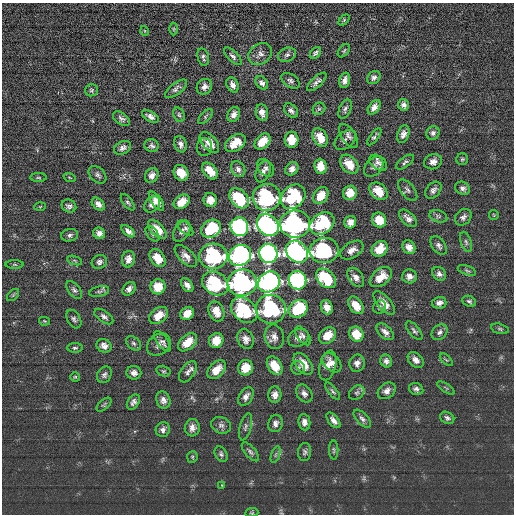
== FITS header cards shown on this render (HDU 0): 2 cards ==
NAXIS1  =                  512 / length of data axis 1
NAXIS2  =                  512 / length of data axis 2

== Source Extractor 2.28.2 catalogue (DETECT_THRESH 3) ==
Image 512 x 512 px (HDU 0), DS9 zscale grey, 1 PNG px = 1 image px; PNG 516 x 516 px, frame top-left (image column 1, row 512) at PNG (2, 3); each listed source drawn as its Kron ellipse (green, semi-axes under 4 px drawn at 4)
Background 0.628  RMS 15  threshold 45.8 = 3 sigma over >= 5 px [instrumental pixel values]
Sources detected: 203; all 203 listed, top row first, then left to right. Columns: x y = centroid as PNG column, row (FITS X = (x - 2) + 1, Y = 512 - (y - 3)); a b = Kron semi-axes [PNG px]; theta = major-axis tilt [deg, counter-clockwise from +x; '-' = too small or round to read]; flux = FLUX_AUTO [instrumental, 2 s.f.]
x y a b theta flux
344 20 6 4 47 1600
174 29 6 4 -90 1200
145 31 5 3 - 870
344 51 8 5 51 1700
315 53 7 4 49 2400
260 54 12 10 38 6100
287 55 9 6 19 2800
233 56 11 5 -46 3200
203 57 9 5 -76 2800
374 78 7 5 46 3400
345 80 8 5 74 5200
290 81 10 6 -35 3100
317 82 12 5 43 3900
262 83 7 5 -49 3600
233 85 8 5 -63 5000
204 87 8 7 - 4700
176 89 13 5 37 3600
91 90 6 6 - 2000
404 105 6 5 - 3600
374 107 8 5 53 5500
319 109 7 5 42 2200
345 109 10 5 67 2900
291 111 8 6 -46 3400
262 113 8 6 -77 6200
234 114 8 6 63 5200
179 115 7 5 -72 2200
150 116 9 5 -29 4400
205 117 9 4 46 1900
121 119 9 5 -34 3400
433 133 7 6 - 3000
403 134 9 5 71 5100
349 136 13 7 -56 4600
320 137 10 7 -62 14000
374 137 10 4 53 2400
292 140 8 7 - 18000
345 140 12 8 40 3700
209 142 12 7 -48 11000
263 142 9 6 47 17000
235 143 11 7 35 16000
181 144 8 6 -72 4200
152 146 7 6 - 2800
204 147 9 7 -90 3300
123 148 9 6 27 4300
462 159 6 5 - 1700
405 162 10 5 37 2600
433 162 9 7 24 5700
378 163 10 6 -37 4600
349 164 11 7 -48 16000
321 166 7 6 - 14000
374 167 11 8 49 4000
266 168 10 7 -48 3900
238 169 8 6 -58 4400
292 169 7 6 - 5500
210 171 9 6 -50 15000
263 171 11 6 67 5100
181 173 8 7 - 16000
98 175 10 7 -43 3400
152 175 8 6 56 5300
69 177 6 3 -19 930
38 178 8 4 -1 1600
463 188 8 6 -31 3400
408 190 13 6 -49 3200
433 190 9 6 49 3900
378 191 10 7 -43 16000
350 193 7 7 - 14000
321 195 9 7 54 14000
267 197 14 13 - 110000
293 197 13 10 45 81000
239 198 11 8 -48 67000
210 200 7 6 - 11000
156 201 11 5 -55 6600
128 202 9 4 -52 2300
182 202 9 6 35 13000
98 204 7 5 -43 5000
152 204 9 7 46 6200
69 206 7 6 - 3300
40 207 6 4 3 1000
494 215 5 4 - 1100
438 216 9 5 -18 2600
463 217 9 7 45 3600
408 218 11 6 -45 5100
379 220 7 7 - 18000
350 222 6 6 - 6800
322 223 13 10 34 75000
295 224 15 13 1 300000
268 225 12 9 -48 470000
239 227 9 9 - 320000
185 228 9 5 -43 3200
157 229 12 6 -47 13000
211 229 10 8 34 66000
128 231 8 4 -40 4700
182 231 11 7 58 5000
99 233 6 5 - 4800
152 234 9 5 -51 2700
70 235 8 6 11 3200
466 242 10 5 -71 2800
439 245 10 6 -54 3700
409 247 7 6 - 6400
380 249 9 7 41 18000
324 250 14 12 7 120000
352 250 13 7 32 6500
297 252 12 9 -43 470000
268 253 9 9 - 680000
240 255 11 10 - 460000
186 256 14 7 -44 6500
213 256 14 12 4 120000
158 258 10 7 -52 16000
128 259 8 6 81 7100
75 260 8 3 -19 1500
99 262 8 6 28 3500
15 264 9 4 0 1900
467 270 9 4 -19 2000
439 274 8 6 -47 3900
409 276 7 7 - 5200
356 277 11 7 -54 6100
381 277 13 8 39 15000
326 278 11 8 -44 64000
297 280 9 8 - 320000
269 282 11 10 - 480000
215 283 14 11 -34 77000
242 283 15 13 12 300000
187 285 8 5 -54 5300
158 287 7 7 - 19000
129 289 8 5 49 4700
74 290 10 5 -52 3100
99 291 10 5 13 2700
13 295 7 4 45 1500
469 301 7 5 -25 2300
384 303 15 6 -49 9700
439 303 7 5 14 4800
356 305 10 6 -54 14000
327 307 7 5 -68 8200
380 307 7 6 - 2100
271 309 15 14 - 110000
298 309 10 8 36 65000
244 310 14 11 -40 78000
216 311 10 7 -66 13000
187 314 7 6 - 13000
159 315 10 7 37 14000
104 316 11 5 -35 3500
74 319 10 6 -60 3100
44 321 5 4 - 1100
500 329 9 5 -14 2000
414 331 11 5 -49 2800
385 332 10 6 -43 5000
439 332 9 7 45 3900
356 334 8 7 - 17000
303 336 11 5 -54 3300
328 336 9 7 41 14000
274 337 12 9 -78 6800
298 338 11 8 30 6100
245 339 10 8 -68 6500
216 340 8 7 - 14000
162 341 12 5 -53 3500
188 342 11 7 42 17000
134 343 8 6 -39 2500
159 344 13 10 37 5200
104 346 8 6 -28 5100
75 348 8 4 0 1900
416 360 9 6 -43 6000
446 360 8 3 -44 1200
386 361 6 6 - 3600
332 363 11 7 -47 6200
357 363 8 7 - 4900
303 364 12 7 -52 15000
328 365 15 8 75 9200
275 366 10 7 -58 19000
245 368 8 7 - 17000
298 368 7 6 - 2500
217 370 11 7 44 14000
163 371 7 5 -15 1800
188 372 12 6 55 4700
134 373 7 6 - 4900
104 375 9 7 58 3100
75 377 5 5 - 1400
446 388 10 3 -35 1700
416 389 7 6 - 3300
333 391 11 4 -52 2200
387 391 10 7 38 5400
357 393 8 6 35 2900
304 394 9 7 -54 4700
275 395 8 6 85 6300
246 397 10 6 57 5000
163 400 9 7 -72 5300
133 402 8 5 57 3600
104 405 9 5 41 1800
447 418 7 5 -30 2900
362 419 11 5 -47 3400
333 420 9 5 -51 5000
304 422 8 6 -83 5000
275 424 8 7 - 4500
221 425 10 8 -23 3800
245 427 14 5 75 3300
192 428 8 7 - 5600
163 430 7 7 - 3800
334 450 9 4 -89 1900
250 452 11 5 -49 3100
305 452 9 6 83 2800
221 454 8 6 -61 2600
275 455 8 3 71 1800
192 457 6 5 - 1600
222 485 4 4 - 860
252 513 6 4 6 1400
At the frame edge (FLAGS 8, measured only in part): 1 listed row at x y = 252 513